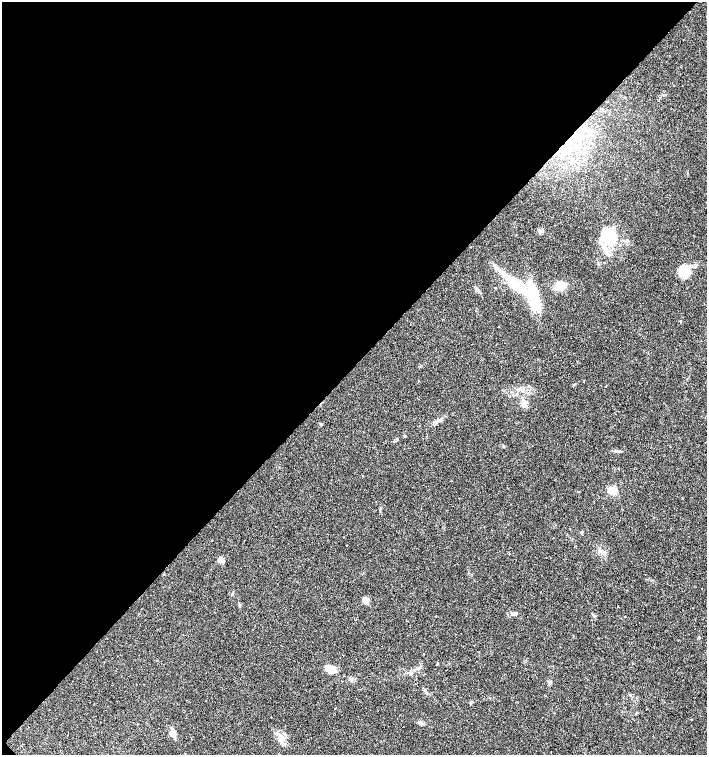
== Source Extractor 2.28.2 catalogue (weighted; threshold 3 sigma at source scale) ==
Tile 5 of 4 x 4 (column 1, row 2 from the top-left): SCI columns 219-1627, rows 3009-4513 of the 6005 x 6018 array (HDU 1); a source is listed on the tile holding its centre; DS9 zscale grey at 2 x 2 block average (1 PNG px = mean of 2 x 2 image px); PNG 709 x 757 px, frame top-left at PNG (2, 2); no overlay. Shown black and unused: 49% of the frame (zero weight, under 3 of 4 exposures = <1% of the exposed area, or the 3 px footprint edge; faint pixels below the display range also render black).
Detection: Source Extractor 2.28.2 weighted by HDU 2 'WHT'; one run over the whole footprint, this tile lists its part. Background 0.0164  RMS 0.0027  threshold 0.0124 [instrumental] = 3 sigma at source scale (4.5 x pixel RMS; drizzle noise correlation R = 1.50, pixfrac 1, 0.0396/0.0396 arcsec/px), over >= 5 px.
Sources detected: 40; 2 inside a brighter object's white glare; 5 cosmic-ray / hot-pixel residue — not listed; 3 inside a brighter listed object's ellipse — not listed separately; the other 30 listed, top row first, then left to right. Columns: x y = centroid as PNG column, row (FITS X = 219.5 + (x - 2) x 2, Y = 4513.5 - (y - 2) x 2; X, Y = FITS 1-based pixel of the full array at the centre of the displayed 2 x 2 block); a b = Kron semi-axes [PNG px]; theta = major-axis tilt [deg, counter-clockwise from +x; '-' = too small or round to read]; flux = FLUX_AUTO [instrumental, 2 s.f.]
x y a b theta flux
625 119 2 2 - 0.37
568 141 12 7 51 9.3
539 231 4 3 - 0.92
606 237 19 17 74 17
691 266 4 3 - 1.2
684 271 9 8 - 20
515 286 26 9 -43 17
560 286 13 6 15 6.9
533 295 39 10 -76 28
498 327 2 2 - 1.4
510 375 2 2 - 0.44
419 381 3 2 - 0.43
606 386 4 2 - 0.51
321 425 3 2 - 0.43
405 436 3 3 - 0.56
612 490 7 7 - 6.1
581 533 3 3 - 0.5
343 537 2 2 - 0.21
347 545 2 2 - 0.6
602 552 7 4 -20 1.9
220 560 7 5 -5 3
232 594 3 2 - 0.43
366 600 6 5 - 3.8
513 614 5 4 - 1.6
594 616 3 2 - 0.53
330 669 9 5 -23 12
334 708 2 2 - 0.52
271 717 2 2 - 3.2
173 734 8 6 -38 3.2
281 737 8 6 -42 3.8
Overlapping masked pixels (flux is a lower limit): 1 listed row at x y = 568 141
Diffuse or blended objects may show on this block-average render without a row.